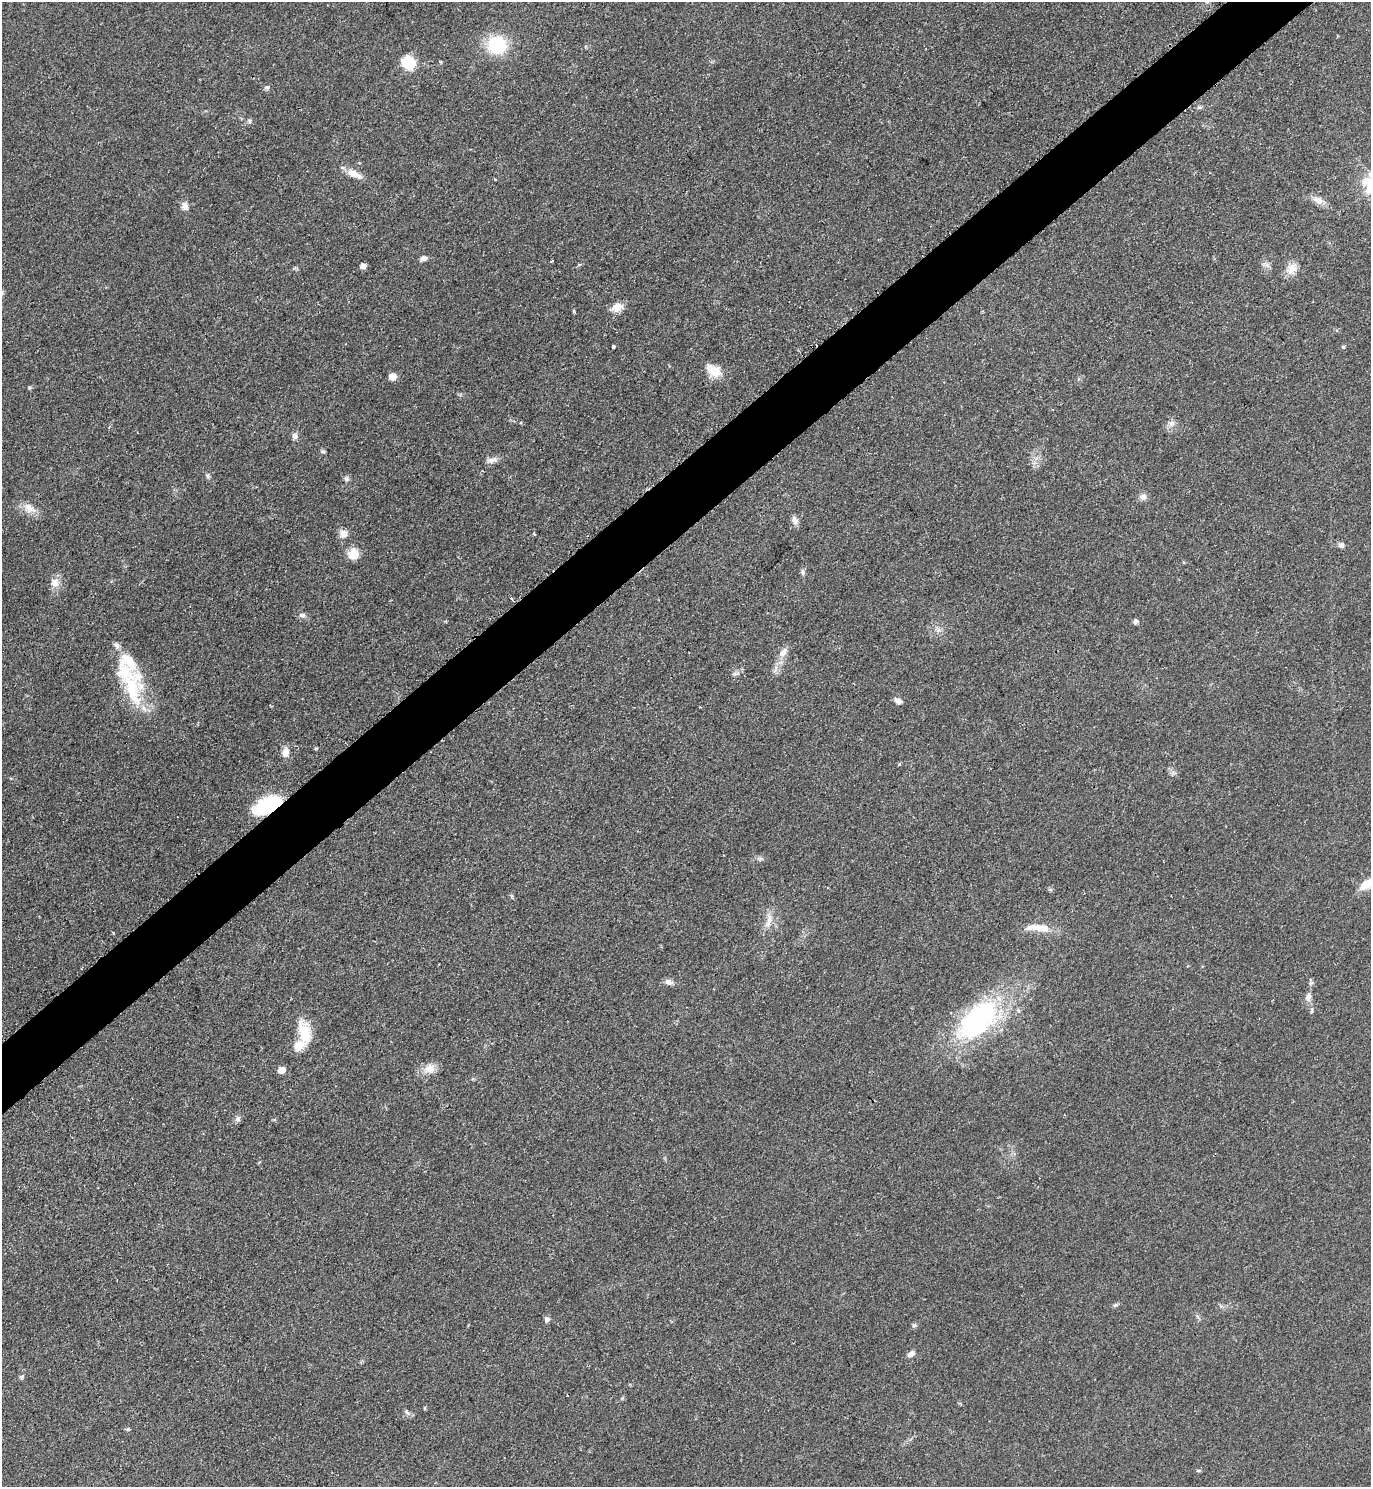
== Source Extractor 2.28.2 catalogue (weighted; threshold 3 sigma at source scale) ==
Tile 10 of 4 x 4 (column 2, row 3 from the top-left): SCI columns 1683-3051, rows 1491-2975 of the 5958 x 5961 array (HDU 1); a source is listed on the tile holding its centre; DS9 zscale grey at full resolution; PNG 1373 x 1489 px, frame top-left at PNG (2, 2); no overlay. Shown black and unused: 4% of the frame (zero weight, under 2 of 3 exposures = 1% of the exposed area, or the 3 px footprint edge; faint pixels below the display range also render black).
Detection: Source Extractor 2.28.2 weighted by HDU 2 'WHT'; one run over the whole footprint, this tile lists its part. Background 0.0796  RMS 0.0079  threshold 0.0355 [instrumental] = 3 sigma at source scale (4.5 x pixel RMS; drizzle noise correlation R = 1.50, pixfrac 1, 0.05/0.05 arcsec/px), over >= 5 px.
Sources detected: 79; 8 inside a brighter listed object's ellipse — not listed separately; the other 71 listed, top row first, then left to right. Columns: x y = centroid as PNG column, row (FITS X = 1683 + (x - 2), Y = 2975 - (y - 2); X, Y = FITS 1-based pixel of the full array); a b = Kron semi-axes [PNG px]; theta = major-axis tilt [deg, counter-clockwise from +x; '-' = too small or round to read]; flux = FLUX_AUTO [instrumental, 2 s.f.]
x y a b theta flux
497 45 18 17 - 46
408 62 13 11 -28 27
267 87 7 6 - 1.8
1199 107 7 5 7 1.4
249 121 6 5 - 1.5
354 174 21 9 -22 8.7
495 180 3 3 - 1.8
1319 200 17 9 -23 6.5
185 206 10 8 -78 4.7
423 258 8 6 21 3.2
552 261 4 2 - 1.1
363 266 5 5 - 6.2
1292 269 18 12 59 8.6
617 307 16 11 26 7.4
574 311 3 3 - 2.1
613 347 3 3 - 6.6
1343 347 4 4 - 1.2
714 371 23 13 -33 12
392 377 5 5 - 15
29 388 5 4 - 0.94
1171 423 9 8 - 3.4
295 436 8 7 - 3.1
323 451 6 5 - 1.3
492 460 14 7 17 4.2
208 476 8 6 -68 1.9
346 479 7 7 - 2.1
1143 497 9 8 - 3.9
29 508 20 11 -29 8.9
795 521 12 7 -70 3.8
343 534 11 9 51 5.1
535 534 4 3 - 0.97
1341 545 7 6 - 2.7
353 554 13 13 - 10
803 573 8 5 -84 1.8
55 582 14 12 -21 6.6
512 599 4 3 - 1.7
302 615 9 7 -10 2.9
1135 622 6 5 - 2
939 630 7 6 - 2.6
783 652 17 8 56 6.4
125 673 62 23 -41 42
736 674 11 4 5 2
898 701 10 6 -16 3.2
316 748 5 3 - 0.82
285 752 12 8 81 6.3
267 805 30 15 25 52
760 859 8 6 -11 2
1368 883 25 11 34 12
1050 889 7 4 -19 1.2
512 896 9 3 -77 1
769 921 23 7 72 7.8
1042 928 21 12 -12 11
669 982 10 7 -16 3.9
1308 997 9 7 81 4.1
1312 1011 8 4 89 1.5
978 1020 63 33 44 130
304 1033 27 13 -76 23
429 1069 16 12 26 8.6
281 1070 5 5 - 13
238 1119 8 7 - 2.6
1115 1305 8 5 25 1.5
1221 1306 7 4 -18 1.5
1198 1317 7 4 -71 1.4
547 1320 7 6 - 2.4
914 1325 6 5 - 1.6
911 1354 10 6 40 3.4
22 1377 7 5 28 1.4
425 1408 5 3 - 0.94
406 1412 8 5 -37 1.9
128 1429 5 4 - 1.2
1198 1471 6 4 0 1
Overlapping masked pixels (flux is a lower limit): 1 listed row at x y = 267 805
Isophote crosses this tile's border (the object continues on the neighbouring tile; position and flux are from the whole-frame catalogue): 1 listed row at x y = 1368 883